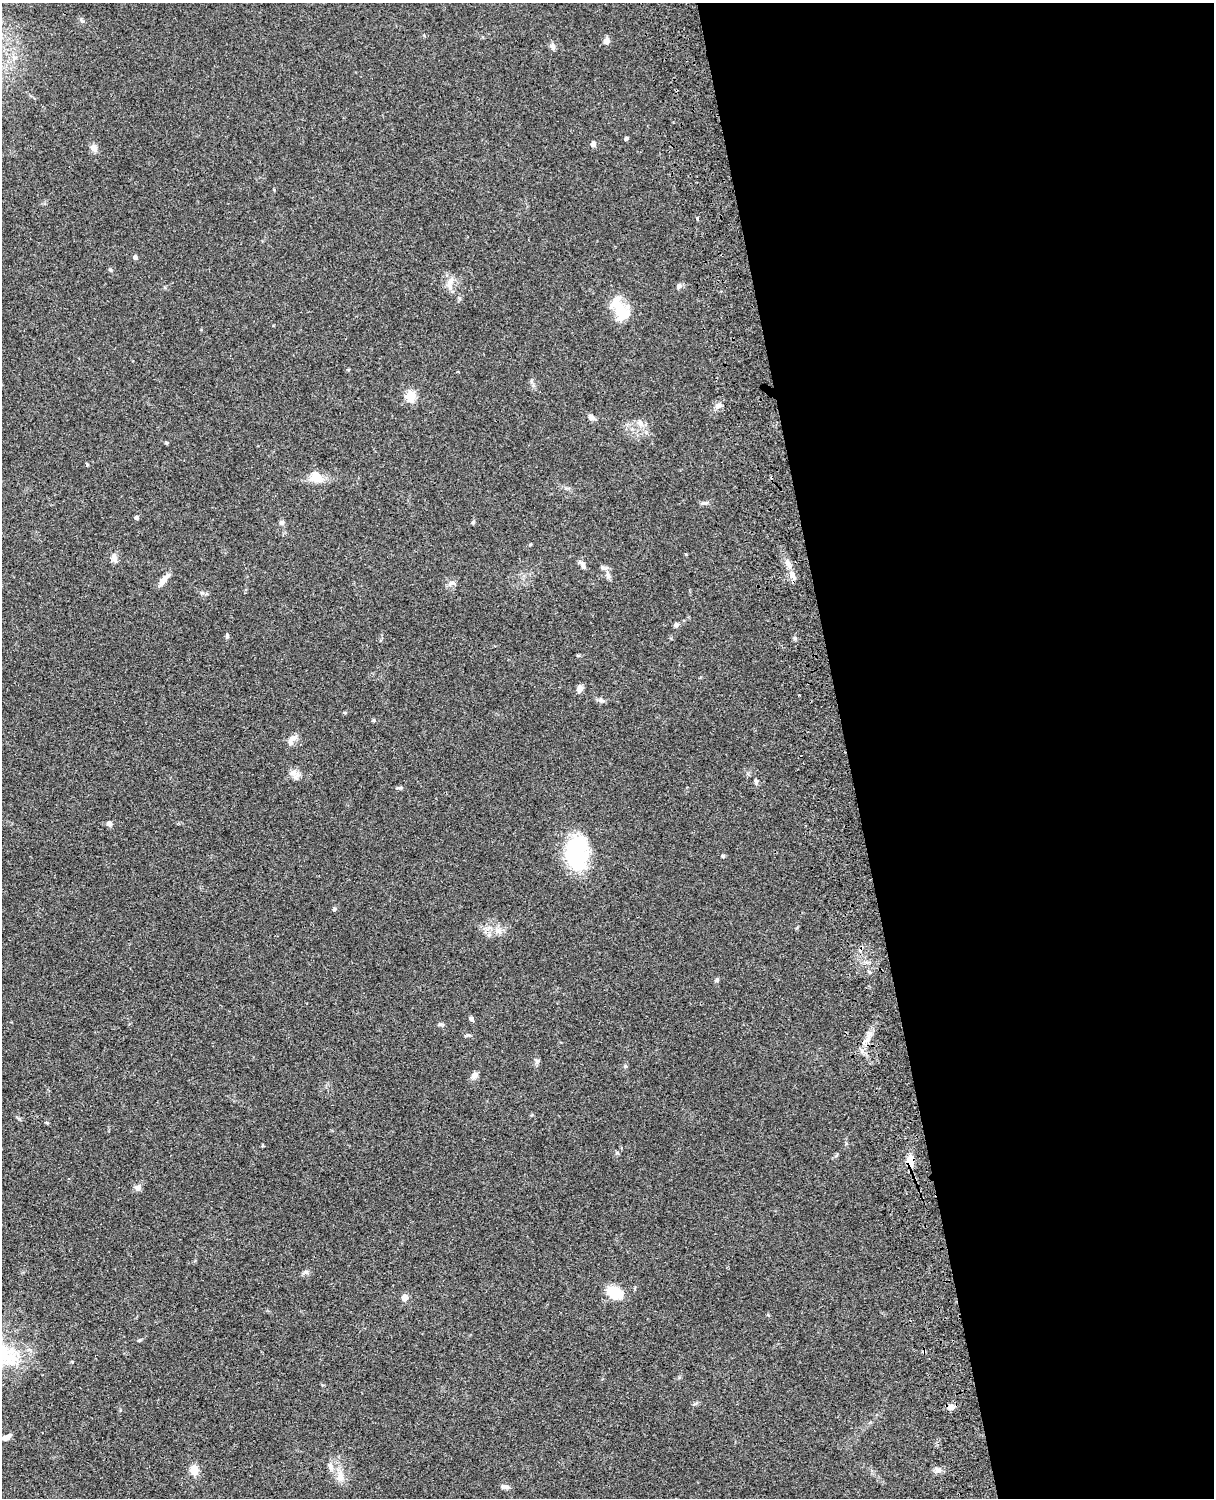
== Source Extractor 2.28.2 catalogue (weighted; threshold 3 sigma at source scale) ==
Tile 8 of 4 x 3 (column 4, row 2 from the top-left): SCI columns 3757-4968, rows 1772-3267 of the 5087 x 4925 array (HDU 1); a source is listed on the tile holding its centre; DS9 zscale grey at full resolution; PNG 1216 x 1500 px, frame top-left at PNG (2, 3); no overlay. Shown black and unused: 30% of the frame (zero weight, under 3 of 4 exposures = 6% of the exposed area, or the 3 px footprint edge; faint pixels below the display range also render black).
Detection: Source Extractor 2.28.2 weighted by HDU 2 'WHT'; one run over the whole footprint, this tile lists its part. Background 0.0774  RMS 0.0059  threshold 0.0264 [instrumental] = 3 sigma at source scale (4.5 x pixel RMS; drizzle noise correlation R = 1.50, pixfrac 1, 0.05/0.05 arcsec/px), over >= 5 px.
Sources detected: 67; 1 inside a brighter object's white glare — not listed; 2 inside a brighter listed object's ellipse — not listed separately; the other 64 listed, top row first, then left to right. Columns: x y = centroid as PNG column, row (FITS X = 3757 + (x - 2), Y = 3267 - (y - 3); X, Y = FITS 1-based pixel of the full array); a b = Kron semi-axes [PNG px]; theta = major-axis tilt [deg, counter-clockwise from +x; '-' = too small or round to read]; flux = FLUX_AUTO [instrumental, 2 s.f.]
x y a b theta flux
606 41 8 7 - 2.4
553 46 9 7 -76 1.8
627 138 4 4 - 1.2
593 144 5 5 - 2.7
94 148 11 8 -57 2.7
135 257 5 4 - 1.8
111 270 6 4 -70 0.68
450 281 13 8 46 3.9
679 286 8 5 74 1.3
618 307 25 14 -26 11
410 396 5 5 - 31
718 406 10 6 29 2.5
591 417 8 6 -33 2.4
640 423 10 7 -51 2.9
87 464 5 3 - 0.57
317 479 21 13 2 7.4
705 503 11 5 5 1.4
136 518 5 4 - 1.2
282 522 6 6 - 1.6
473 522 6 5 - 0.76
114 558 12 8 -77 2.9
787 563 8 7 - 2.3
583 566 10 6 -63 1.9
608 575 13 6 -80 2.3
792 575 11 7 -75 3.3
164 579 18 6 49 4.4
451 583 8 6 12 1.8
676 625 6 5 - 1.5
227 636 7 5 89 0.98
795 638 6 4 -46 0.86
578 656 6 3 -20 0.57
579 689 9 7 60 2.5
601 700 9 5 -19 1.5
373 720 5 4 - 0.72
292 740 17 8 54 3.2
293 773 11 8 15 3.1
756 781 6 6 - 1.1
400 788 9 3 9 0.92
109 823 6 6 - 2.1
577 853 39 24 85 46
723 856 4 4 - 0.95
334 909 5 5 - 1
498 930 12 9 -4 4.3
869 972 5 4 - 0.71
717 980 6 5 - 0.93
471 1019 7 5 -43 1.4
868 1039 9 4 82 2.5
537 1061 6 6 - 1.2
475 1075 10 7 43 2.5
617 1153 6 4 -2 0.78
910 1161 14 8 81 8.5
138 1187 9 8 - 2.3
305 1272 8 6 20 1.5
614 1292 15 10 -29 18
405 1297 6 6 - 4
13 1360 23 16 87 14
695 1404 8 3 19 0.86
950 1407 9 7 12 2.5
6 1437 10 5 27 3.4
330 1467 10 7 -79 2.5
194 1470 11 9 -76 5.6
937 1470 7 6 - 1.8
340 1477 15 10 85 5.1
505 1487 12 5 -4 1.9
Overlapping masked pixels (flux is a lower limit): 1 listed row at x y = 910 1161
Unlisted compact peaks at least as high as the median listed source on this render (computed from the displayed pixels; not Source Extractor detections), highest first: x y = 697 218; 139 1340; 440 1024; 625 1066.